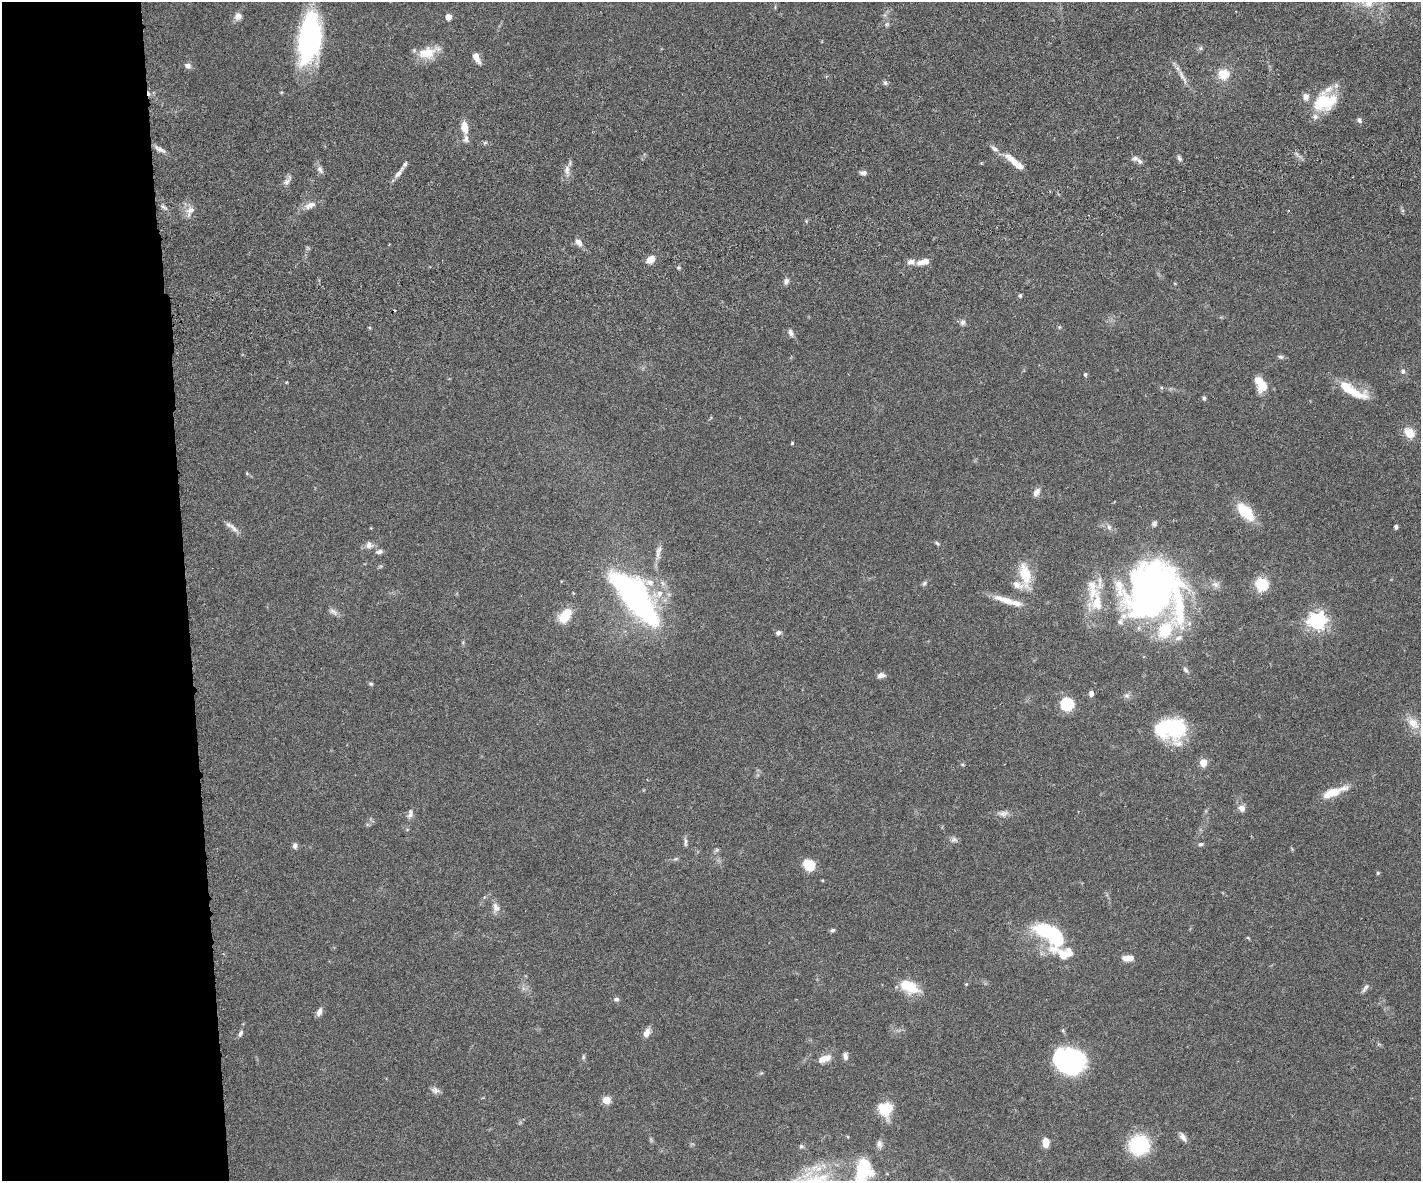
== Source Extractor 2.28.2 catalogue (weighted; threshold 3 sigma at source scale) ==
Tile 7 of 3 x 4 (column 1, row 3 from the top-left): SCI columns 157-1575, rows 1238-2416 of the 4677 x 4892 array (HDU 1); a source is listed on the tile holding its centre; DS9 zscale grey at full resolution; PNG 1423 x 1183 px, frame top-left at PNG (2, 2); no overlay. Shown black and unused: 13% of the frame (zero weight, under 3 of 6 exposures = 5% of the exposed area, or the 3 px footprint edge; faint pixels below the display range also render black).
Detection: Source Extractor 2.28.2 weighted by HDU 2 'WHT'; one run over the whole footprint, this tile lists its part. Background 0.0471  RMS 0.0026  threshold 0.0107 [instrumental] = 3 sigma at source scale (4.09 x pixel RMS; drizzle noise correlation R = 1.36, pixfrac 0.8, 0.05/0.05 arcsec/px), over >= 5 px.
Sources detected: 137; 4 inside a brighter object's white glare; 2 cosmic-ray / hot-pixel residue — not listed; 15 inside a brighter listed object's ellipse — not listed separately; the other 116 listed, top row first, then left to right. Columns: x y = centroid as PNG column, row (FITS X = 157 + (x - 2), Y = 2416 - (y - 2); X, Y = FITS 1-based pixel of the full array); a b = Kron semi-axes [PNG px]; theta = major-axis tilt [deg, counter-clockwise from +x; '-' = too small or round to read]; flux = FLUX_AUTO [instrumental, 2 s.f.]
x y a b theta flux
238 16 10 9 - 1.3
448 17 5 4 - 3
887 24 6 4 71 0.41
309 38 44 18 82 50
1200 48 6 5 - 0.46
427 53 25 15 10 4.7
476 57 11 5 -64 2.2
188 66 8 6 -24 1
1223 74 12 11 - 4.1
1181 75 14 4 -61 1.3
885 83 7 5 -45 0.5
1325 102 30 20 16 11
1359 120 7 5 -70 0.58
465 128 13 7 -80 3.2
485 142 6 4 20 0.35
159 149 18 5 -29 1.2
1179 158 8 5 -58 0.59
1139 161 9 6 -42 0.83
1015 162 30 7 -40 3.9
320 170 12 7 -66 1
567 170 14 7 90 1.5
399 173 19 6 52 1.4
863 173 8 5 3 0.86
287 182 11 6 41 0.98
310 205 17 8 22 2
191 210 13 9 28 1.8
578 242 11 6 -43 1.5
650 259 9 7 39 2.4
923 262 18 7 14 1.9
678 268 5 4 - 0.38
786 281 8 6 77 0.82
1175 283 5 3 - 0.2
1020 295 4 4 - 0.52
963 322 7 6 - 0.83
1059 327 6 4 89 0.29
791 333 11 6 -70 0.87
1280 357 9 5 -17 0.53
1403 371 8 6 66 0.63
1085 374 5 4 - 0.43
286 382 4 3 - 0.21
1263 386 13 10 50 3.3
1351 390 40 11 -28 7.9
1204 398 4 4 - 0.59
1409 433 11 9 -48 3.6
792 443 3 3 - 0.32
247 473 5 3 - 0.21
1036 492 11 7 62 1.2
1245 512 25 12 -48 6.5
1154 524 7 6 - 0.66
1109 527 9 6 -73 0.77
1396 527 4 4 - 0.58
234 528 16 6 -47 1.4
937 543 8 4 -45 0.4
369 545 9 9 - 1.3
659 550 13 7 63 1.2
379 552 9 6 10 0.76
1025 574 28 12 -79 6.8
649 582 12 9 -10 2.2
924 583 8 5 42 0.49
1215 584 10 8 -25 1.2
1262 584 11 10 - 7.9
1092 585 14 13 - 2.7
1153 588 60 58 14 120
635 597 42 17 -50 100
1005 600 32 8 -18 3.7
333 612 13 7 -27 1
565 616 19 11 53 5
1317 621 7 6 - 110
778 633 7 6 - 0.74
1186 670 8 6 -46 0.61
881 675 9 6 12 1.2
371 684 6 5 - 0.36
1091 694 6 5 - 0.99
1127 696 8 7 - 0.77
1066 704 12 11 - 7.9
1413 723 20 13 -47 3.5
1164 727 19 16 52 11
1203 763 5 5 - 6.3
962 765 6 4 -32 0.34
1334 792 35 9 21 4.6
1242 808 10 9 - 1.4
410 813 13 7 77 1.1
1003 814 13 8 5 1.3
954 840 10 7 13 0.77
685 842 14 4 -88 0.67
1201 844 7 5 10 0.51
295 846 7 6 - 0.86
717 850 6 6 - 0.43
809 865 11 9 -42 5.4
1378 873 5 4 - 0.3
496 907 13 8 -71 1.5
832 930 6 5 - 0.47
1050 933 42 21 -40 19
1248 938 5 3 - 0.23
1128 958 12 6 3 2.2
966 984 4 4 - 0.26
909 986 19 11 -25 7.7
1365 988 13 5 57 0.77
616 999 7 6 - 0.59
319 1012 10 5 66 1.2
647 1032 12 7 64 1.6
240 1033 9 5 66 0.69
845 1056 9 6 -79 0.84
583 1057 7 4 89 0.4
824 1059 16 8 20 2.4
1070 1061 21 18 -20 65
761 1073 5 5 - 0.3
435 1090 12 8 -16 1
606 1100 6 6 - 3.4
885 1109 18 16 -70 5.9
1183 1137 13 6 -57 1.1
1046 1142 8 6 89 3.5
879 1144 11 8 -84 1.1
1139 1145 15 15 - 19
801 1146 7 5 -14 0.48
863 1169 26 17 75 15
Isophote crosses this tile's border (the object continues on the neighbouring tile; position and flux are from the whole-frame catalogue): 2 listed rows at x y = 309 38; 863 1169